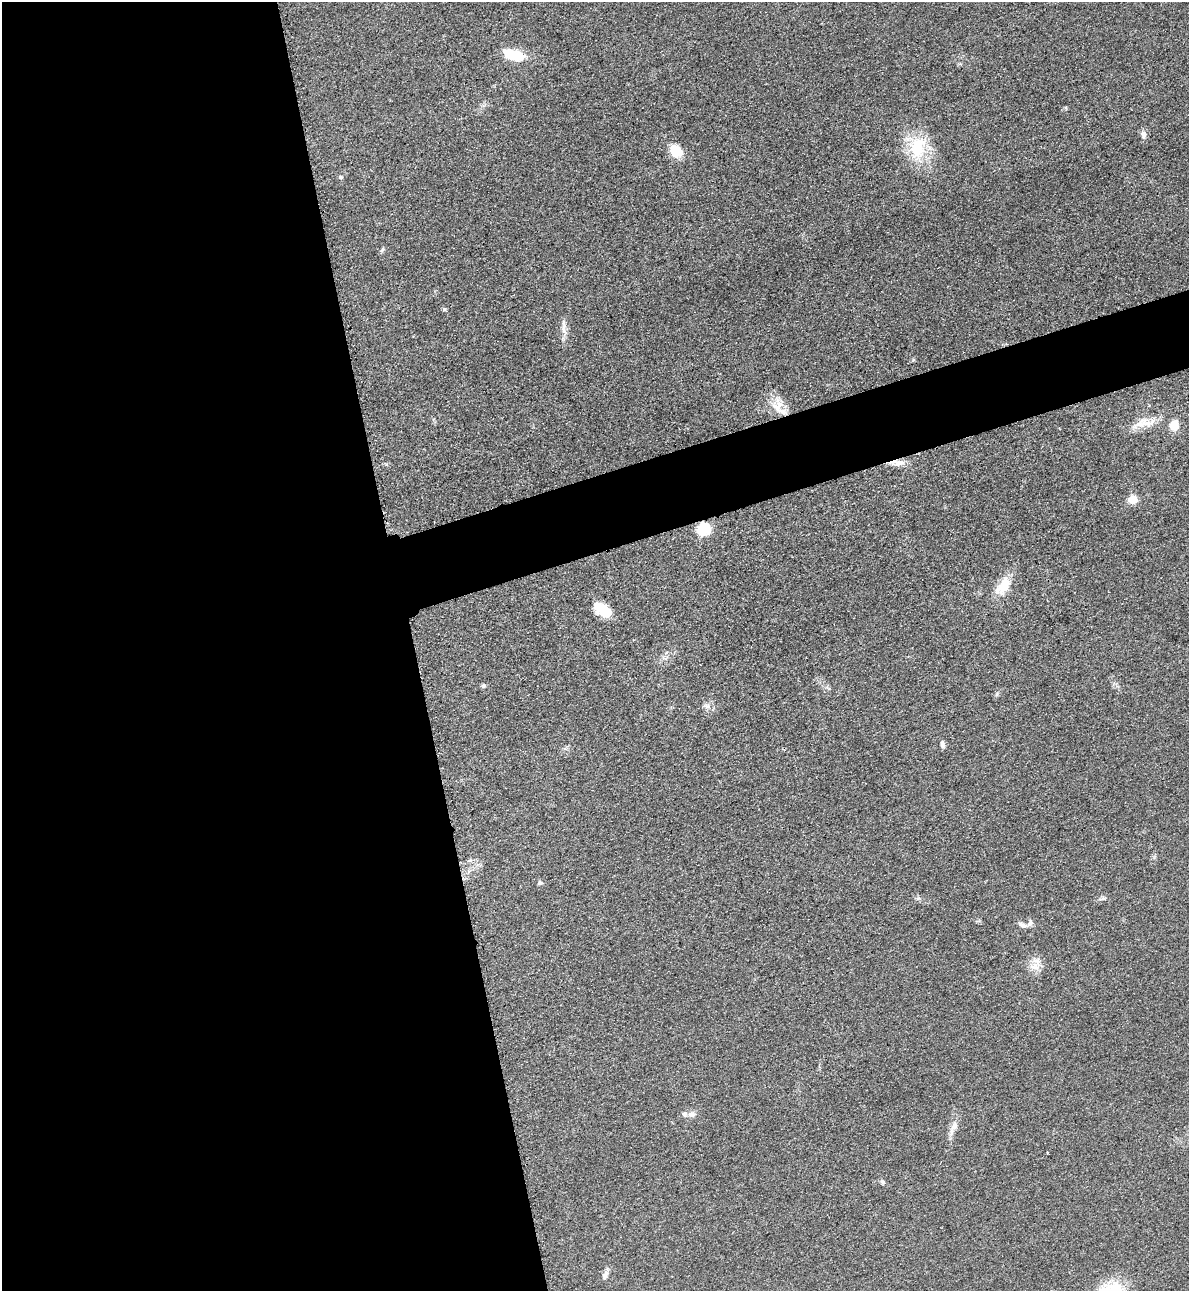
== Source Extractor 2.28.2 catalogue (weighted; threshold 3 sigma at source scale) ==
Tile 9 of 4 x 4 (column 1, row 3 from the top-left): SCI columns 285-1471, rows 1318-2606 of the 5195 x 5212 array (HDU 1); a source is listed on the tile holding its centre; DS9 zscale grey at full resolution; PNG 1191 x 1293 px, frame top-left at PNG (2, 2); no overlay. Shown black and unused: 39% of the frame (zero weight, under 3 of 4 exposures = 3% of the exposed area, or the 3 px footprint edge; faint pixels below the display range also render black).
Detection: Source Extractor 2.28.2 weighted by HDU 2 'WHT'; one run over the whole footprint, this tile lists its part. Background 0.0675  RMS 0.0084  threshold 0.0378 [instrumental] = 3 sigma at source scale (4.5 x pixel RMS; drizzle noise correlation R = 1.50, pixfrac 1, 0.05/0.05 arcsec/px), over >= 5 px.
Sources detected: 32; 1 cosmic-ray / hot-pixel residue — not listed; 1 inside a brighter listed object's ellipse — not listed separately; the other 30 listed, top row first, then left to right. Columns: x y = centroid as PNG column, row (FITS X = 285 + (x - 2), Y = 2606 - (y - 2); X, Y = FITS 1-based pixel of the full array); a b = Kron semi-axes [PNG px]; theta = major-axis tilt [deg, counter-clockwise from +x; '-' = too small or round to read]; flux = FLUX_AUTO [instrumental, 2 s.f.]
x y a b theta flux
513 55 22 10 -16 28
1143 134 10 8 -73 3.5
917 147 33 22 82 37
675 151 13 10 -51 20
340 177 6 5 - 1.4
382 249 9 4 39 1.4
444 309 5 5 - 1.4
564 330 16 6 -84 5.6
778 407 24 16 -67 16
1141 423 34 11 16 14
1174 425 11 10 - 11
898 463 20 7 -5 7.8
1132 500 6 5 - 28
703 529 7 6 - 94
1003 586 29 14 56 17
605 612 18 13 -32 19
483 686 6 5 - 1.3
997 694 5 4 - 1.3
707 706 7 6 - 2.7
942 744 9 5 -81 2.8
469 861 8 3 19 1.6
540 883 5 5 - 2.2
1030 923 9 6 55 2.6
1022 925 12 6 -27 3.3
1035 966 15 11 25 8.4
691 1114 10 8 -17 4.1
954 1126 11 9 45 5
1047 1153 3 2 - 0.62
883 1182 7 5 -27 1.7
605 1275 14 6 61 3.4
Overlapping masked pixels (flux is a lower limit): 2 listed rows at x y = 898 463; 703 529